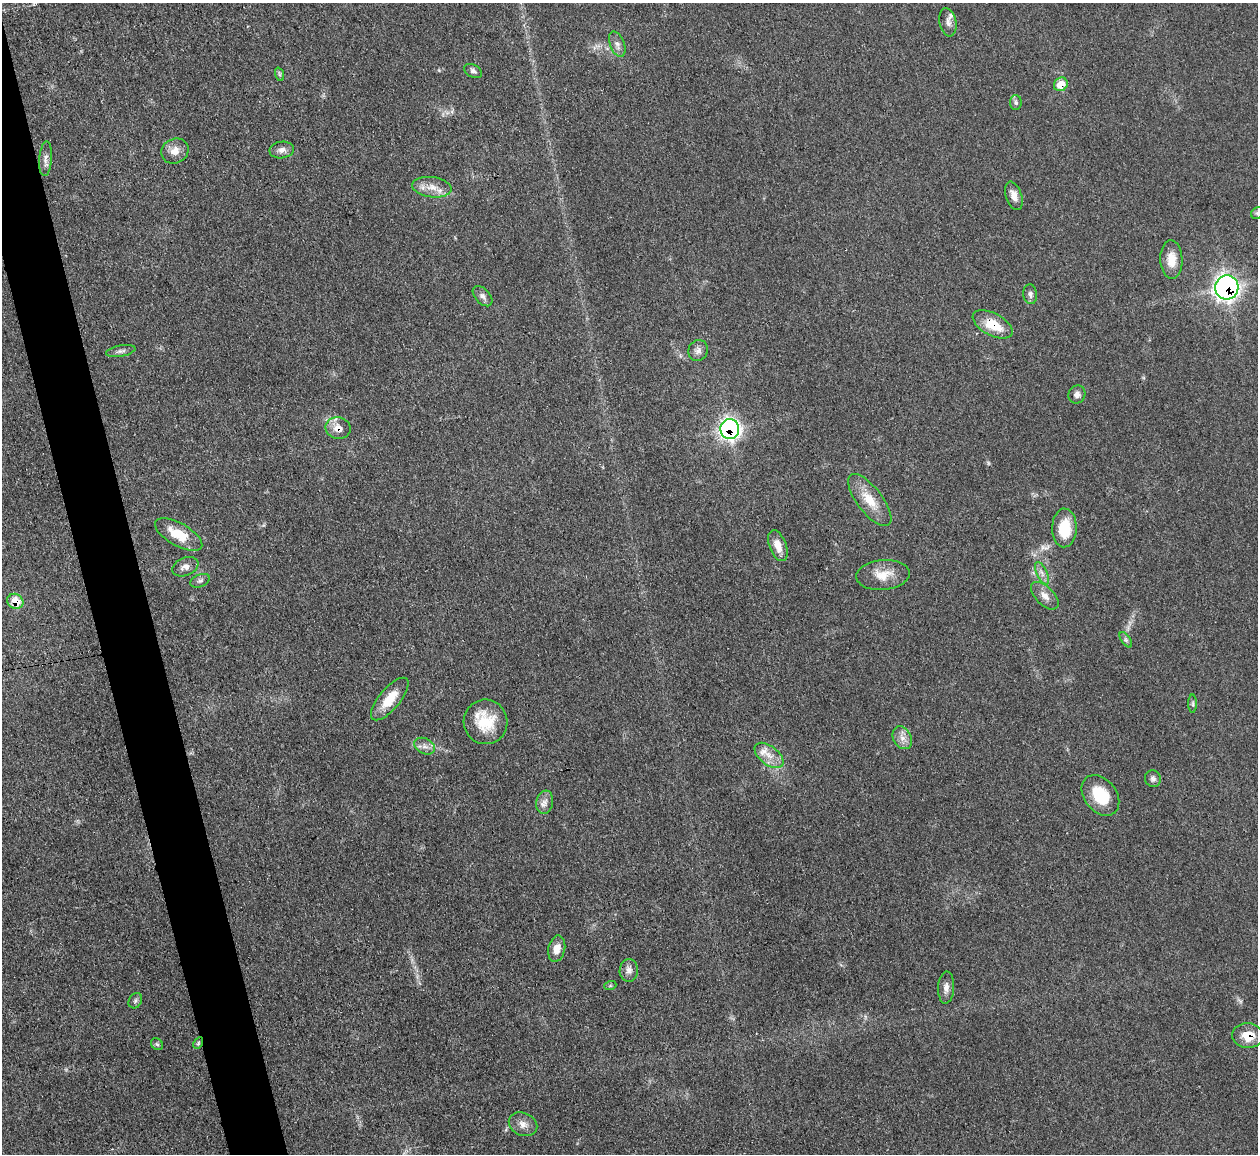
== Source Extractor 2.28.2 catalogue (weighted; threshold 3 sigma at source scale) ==
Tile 11 of 4 x 4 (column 3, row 3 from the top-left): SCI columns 2513-3768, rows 1405-2556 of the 5025 x 4997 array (HDU 1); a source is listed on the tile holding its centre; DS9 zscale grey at full resolution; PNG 1260 x 1156 px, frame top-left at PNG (2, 3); each listed source drawn as its Kron ellipse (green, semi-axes under 4 px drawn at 4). Shown black and unused: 4% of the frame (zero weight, under 3 of 4 exposures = <1% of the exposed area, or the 3 px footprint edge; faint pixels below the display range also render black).
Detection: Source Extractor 2.28.2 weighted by HDU 2 'WHT'; one run over the whole footprint, this tile lists its part. Background 0.0431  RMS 0.0056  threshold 0.0251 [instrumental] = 3 sigma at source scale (4.5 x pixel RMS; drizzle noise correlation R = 1.50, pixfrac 1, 0.05/0.05 arcsec/px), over >= 5 px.
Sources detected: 54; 1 too faint to see at this stretch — neither listed nor drawn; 2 inside a brighter listed object's ellipse — not listed separately; the other 51 listed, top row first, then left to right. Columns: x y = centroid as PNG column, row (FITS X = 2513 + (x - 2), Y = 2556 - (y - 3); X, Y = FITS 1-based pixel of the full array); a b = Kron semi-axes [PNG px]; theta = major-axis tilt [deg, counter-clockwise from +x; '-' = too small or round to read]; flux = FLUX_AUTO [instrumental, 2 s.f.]
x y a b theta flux
948 22 14 8 -79 2.9
617 44 13 7 -68 2.8
473 71 9 6 -29 1.8
279 74 7 4 -71 0.92
1061 84 7 6 - 11
1016 103 7 6 - 1.4
282 150 12 8 8 3.2
175 151 14 12 24 5.4
45 159 17 6 86 3.2
432 187 20 10 -7 6.9
1014 196 15 8 -72 4.7
1257 213 6 5 - 0.99
1171 260 19 11 -88 8.7
1227 287 12 11 - 230
1030 294 10 7 -84 2
483 296 12 7 -47 2.3
993 324 22 11 -28 14
698 350 11 9 61 2.8
121 351 15 5 10 2.1
1077 394 9 8 - 2.4
338 428 12 11 - 5.7
730 429 10 9 - 180
870 500 31 12 -52 12
1064 528 19 12 89 17
179 534 26 11 -30 14
778 546 16 8 -70 6.6
185 567 14 9 22 3.3
1042 573 12 5 -65 2.7
883 575 27 15 5 10
200 581 10 6 22 1.7
1045 596 17 9 -44 4.4
15 601 8 7 - 11
1126 640 9 4 -55 1.2
390 699 26 10 50 13
1193 704 9 4 -90 1.1
486 722 22 22 - 19
902 738 12 9 -62 4.1
425 746 11 7 -26 3.2
769 755 17 9 -38 6.2
1153 779 8 8 - 1.9
1100 795 23 16 -52 19
545 802 12 8 80 3.3
557 949 13 8 77 5.7
629 970 11 9 89 3
610 986 6 4 19 0.73
946 988 16 8 88 3.4
135 1001 8 6 60 1.4
1248 1036 15 12 -5 9.5
198 1043 6 4 60 0.94
157 1044 7 5 -43 1.1
523 1124 15 11 -24 4.7
Overlapping masked pixels (flux is a lower limit): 8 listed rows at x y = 1061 84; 1227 287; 993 324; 338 428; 730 429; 15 601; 1248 1036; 198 1043
Isophote crosses this tile's border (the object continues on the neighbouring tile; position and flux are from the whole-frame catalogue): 1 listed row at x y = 1257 213